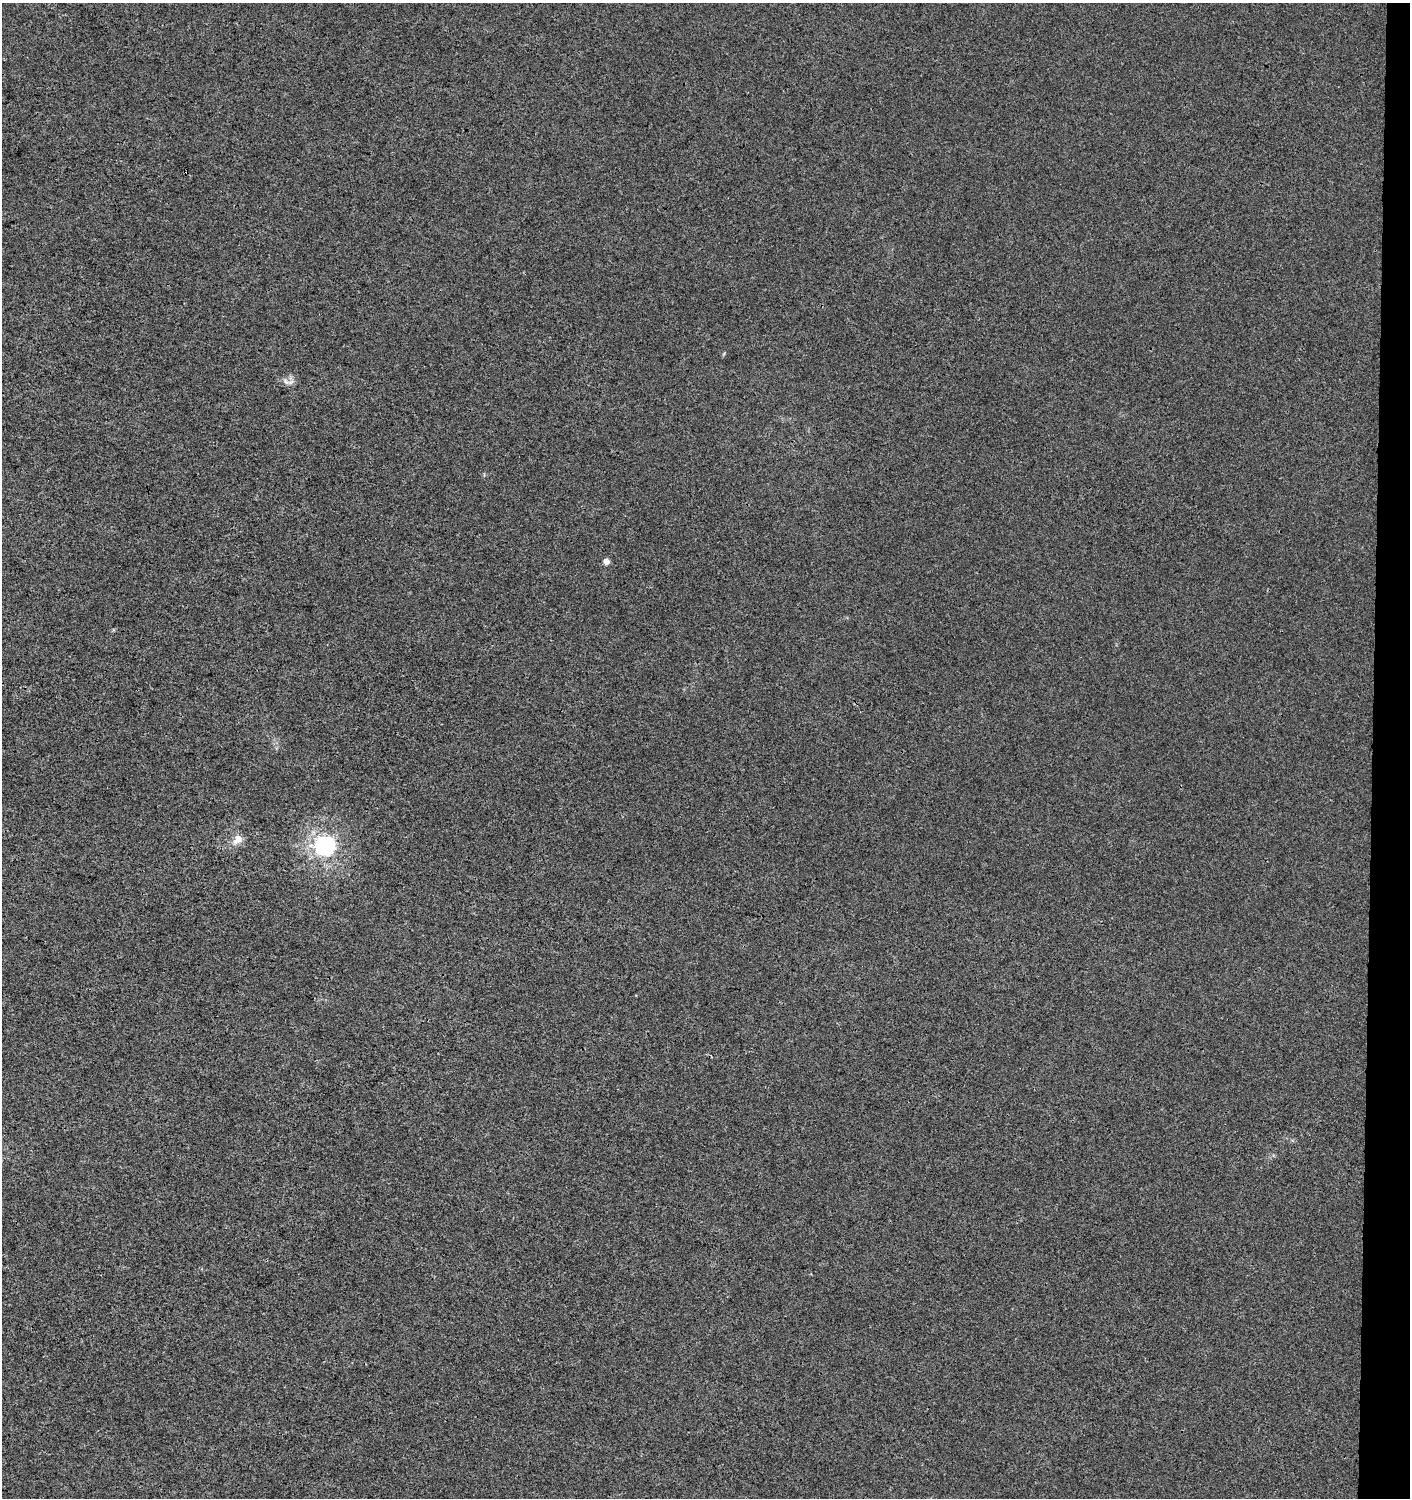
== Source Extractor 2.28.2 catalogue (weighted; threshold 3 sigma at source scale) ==
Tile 6 of 3 x 3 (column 3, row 2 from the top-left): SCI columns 3043-4450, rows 1507-3002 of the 4737 x 4499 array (HDU 1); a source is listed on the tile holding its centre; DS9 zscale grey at full resolution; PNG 1412 x 1500 px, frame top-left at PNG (2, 3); no overlay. Shown black and unused: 3% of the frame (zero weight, under 3 of 4 exposures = <1% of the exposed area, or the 3 px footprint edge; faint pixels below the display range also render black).
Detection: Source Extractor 2.28.2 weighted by HDU 2 'WHT'; one run over the whole footprint, this tile lists its part. Background 0.00118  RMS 0.0033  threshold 0.0149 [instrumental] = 3 sigma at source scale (4.5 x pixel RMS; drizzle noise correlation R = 1.50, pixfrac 1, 0.0396/0.0396 arcsec/px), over >= 5 px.
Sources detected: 4; all 4 listed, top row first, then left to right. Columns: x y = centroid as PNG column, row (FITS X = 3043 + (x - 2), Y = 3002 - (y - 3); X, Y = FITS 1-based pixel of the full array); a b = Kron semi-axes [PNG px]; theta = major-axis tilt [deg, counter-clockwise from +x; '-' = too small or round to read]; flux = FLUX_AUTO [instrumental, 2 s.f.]
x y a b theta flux
286 382 10 6 -40 1.3
606 561 6 6 - 1.9
238 839 15 10 49 3
325 846 7 7 - 160